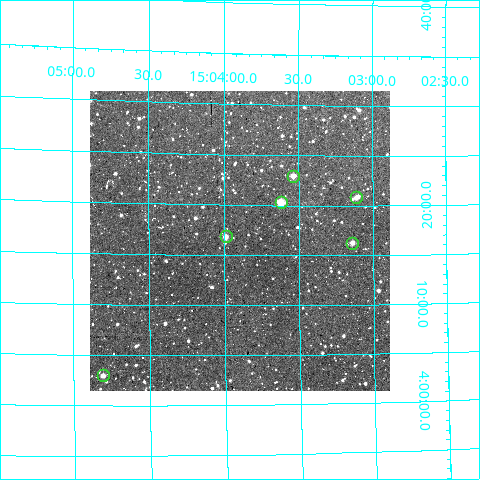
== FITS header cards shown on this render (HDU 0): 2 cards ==
NAXIS1  =                  300
NAXIS2  =                  300

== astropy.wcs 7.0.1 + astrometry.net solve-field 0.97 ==
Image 300 x 300 px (HDU 0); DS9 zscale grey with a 90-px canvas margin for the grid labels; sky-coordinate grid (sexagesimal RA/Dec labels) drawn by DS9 from the SOLVED WCS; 6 Tycho-2 reference stars matched to detected sources circled (green)
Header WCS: RA---TAN/DEC--TAN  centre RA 15:03:54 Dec +04:17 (225.97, +4.28 deg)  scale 6 arcsec/px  FOV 30.0' x 30.0'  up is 0 deg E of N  parity normal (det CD < 0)
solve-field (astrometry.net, Tycho-2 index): VERIFIED the header's WCS against the Tycho-2 star catalogue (verified at 2 index scales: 6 matches each, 0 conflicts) and refined it, rather than solving blind
Solved WCS: RA---TAN-SIP/DEC--TAN-SIP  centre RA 15:03:54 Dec +04:16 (225.97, +4.27 deg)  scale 5.99 arcsec/px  FOV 29.9' x 29.9'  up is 0 deg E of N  parity normal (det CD < 0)
The solver's refit moves the header's centre by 1.6 arcsec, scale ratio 0.9979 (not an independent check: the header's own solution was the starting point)
Tycho-2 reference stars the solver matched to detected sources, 6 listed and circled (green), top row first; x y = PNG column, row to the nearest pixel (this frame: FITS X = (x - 90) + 1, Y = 300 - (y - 91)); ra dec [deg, ICRS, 3 dp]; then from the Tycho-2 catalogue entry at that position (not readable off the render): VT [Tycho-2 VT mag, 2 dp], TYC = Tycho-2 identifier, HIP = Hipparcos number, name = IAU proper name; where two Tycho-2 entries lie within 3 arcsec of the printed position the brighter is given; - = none
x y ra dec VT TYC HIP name
293 176 225.884 +4.383 10.91 342-1004-1 - -
356 197 225.777 +4.348 11.85 342-947-1 - -
281 202 225.905 +4.338 9.71 342-1026-1 - -
226 236 225.998 +4.281 11.11 342-1069-1 - -
352 243 225.785 +4.271 11.32 342-1083-1 - -
103 375 226.202 +4.050 11.31 342-281-1 - -